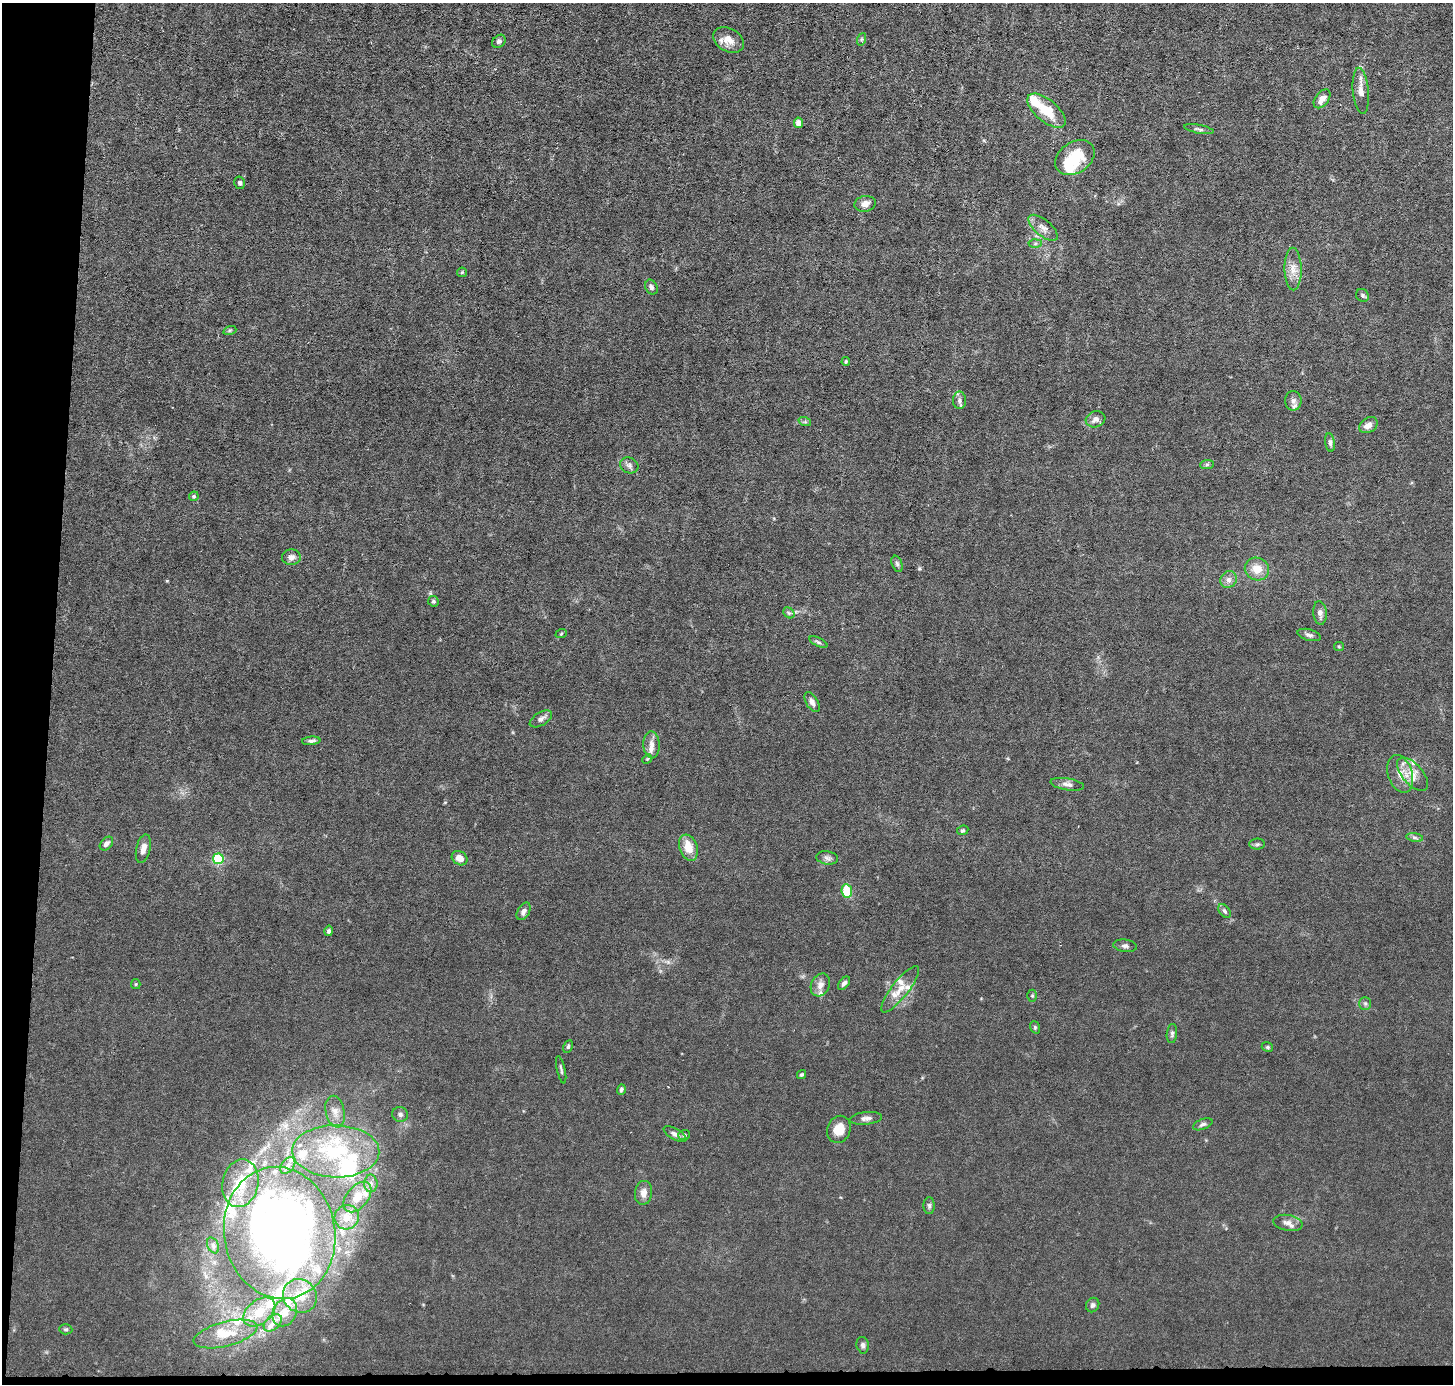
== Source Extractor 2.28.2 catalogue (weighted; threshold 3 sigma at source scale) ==
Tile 7 of 3 x 3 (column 1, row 3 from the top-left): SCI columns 1-1451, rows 138-1519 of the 4354 x 4384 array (HDU 1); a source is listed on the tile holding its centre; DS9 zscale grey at full resolution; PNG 1455 x 1386 px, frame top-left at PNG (2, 3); each listed source drawn as its Kron ellipse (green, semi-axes under 4 px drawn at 4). Shown black and unused: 4% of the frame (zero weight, under 3 of 6 exposures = <1% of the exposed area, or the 3 px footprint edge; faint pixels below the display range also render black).
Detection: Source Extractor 2.28.2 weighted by HDU 2 'WHT'; one run over the whole footprint, this tile lists its part. Background 0.0122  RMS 0.0027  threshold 0.0111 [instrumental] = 3 sigma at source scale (4.09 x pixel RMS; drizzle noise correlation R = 1.36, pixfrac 0.8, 0.05/0.05 arcsec/px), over >= 5 px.
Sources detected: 127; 2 inside a brighter object's white glare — neither listed nor drawn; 25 inside a brighter listed object's ellipse — not listed separately; the other 100 listed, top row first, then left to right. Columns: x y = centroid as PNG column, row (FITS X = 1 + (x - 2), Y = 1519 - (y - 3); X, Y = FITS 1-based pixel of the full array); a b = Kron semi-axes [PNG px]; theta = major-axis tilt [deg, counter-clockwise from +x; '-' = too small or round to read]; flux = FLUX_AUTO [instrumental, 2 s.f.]
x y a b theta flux
862 39 6 4 71 0.36
729 40 16 11 -31 2.7
499 41 7 6 - 0.76
1361 91 23 8 -85 2.1
1322 99 11 6 52 1.9
1046 111 23 11 -40 6.7
798 123 5 4 - 1.6
1199 129 15 4 -11 0.7
1075 158 21 15 34 8.8
240 183 6 5 - 0.57
865 204 11 7 11 1.5
1043 228 18 8 -40 1.7
1035 243 6 4 1 0.4
1293 269 21 8 -89 2.6
462 272 5 4 - 0.32
651 287 8 6 -64 0.76
1362 295 7 6 - 0.51
230 330 7 4 18 0.39
846 361 4 3 - 0.32
960 400 9 6 -90 0.83
1293 401 10 8 -90 1.2
1095 419 10 8 18 1.3
805 422 6 4 -18 0.39
1368 425 10 7 32 1.5
1330 443 9 5 -81 0.63
1207 464 7 4 2 0.43
629 465 9 7 -25 0.94
194 496 5 4 - 0.43
291 557 9 8 - 1.2
897 564 8 5 -69 0.56
1257 569 12 11 - 3.2
1229 579 9 8 - 1.1
433 601 5 5 - 0.47
789 613 6 4 -42 0.47
1320 613 12 7 -85 1.3
561 634 6 3 20 0.28
1309 635 12 5 -15 0.82
818 642 10 4 -26 0.53
1339 647 5 4 - 0.28
812 702 11 6 -60 1.2
541 719 12 6 31 1.1
311 741 9 4 5 0.62
651 745 13 8 -88 1.7
647 759 5 4 - 0.29
1400 774 19 12 -73 3.5
1413 774 20 10 -48 3.3
1067 784 17 6 -9 1.2
963 830 6 4 25 0.39
1415 837 8 4 -9 0.51
106 844 8 5 47 1.1
1257 844 8 5 1 0.5
688 848 13 9 -69 3.9
143 849 15 7 77 1.8
460 858 8 6 -35 2
827 858 11 6 -9 0.83
218 859 5 5 - 24
847 891 7 5 -82 6.3
524 911 9 6 59 1
1224 911 8 5 -53 0.53
329 931 5 4 - 0.49
1125 946 12 6 -8 0.78
844 983 8 4 51 0.7
136 984 5 4 - 0.28
820 985 12 9 62 1.6
900 989 28 8 52 3.2
1032 996 6 5 - 0.36
1365 1003 6 5 - 0.49
1035 1027 6 5 - 0.36
1172 1034 9 5 84 0.62
568 1047 7 4 64 0.4
1267 1047 6 4 -22 0.39
561 1070 14 3 -77 0.49
801 1074 5 4 - 0.37
621 1089 5 4 - 0.51
335 1112 16 9 -78 2.2
400 1114 8 7 - 0.73
866 1118 16 6 6 1.1
1203 1124 10 5 21 0.71
839 1129 14 11 68 3.2
675 1134 13 5 -30 1
684 1135 6 5 - 0.54
336 1151 43 26 -1 21
288 1166 9 6 50 0.89
240 1183 24 18 78 7.1
371 1183 9 6 -90 0.99
643 1193 12 8 83 1.8
357 1197 17 11 50 3.3
929 1206 8 5 -89 0.58
347 1217 12 12 - 2.1
1288 1223 15 8 -10 1.5
280 1233 66 55 -80 160
213 1245 8 5 -64 0.62
300 1296 17 16 - 4.8
1093 1305 7 6 - 0.67
259 1312 18 11 39 4.7
285 1312 15 11 60 3.1
273 1323 10 6 41 1.5
66 1329 7 5 -3 0.44
225 1334 33 12 14 6
863 1345 8 6 -78 0.73